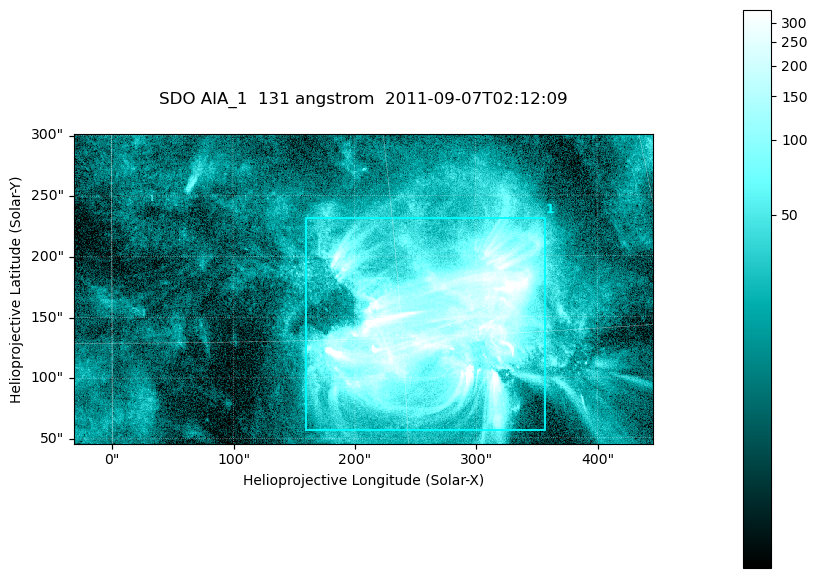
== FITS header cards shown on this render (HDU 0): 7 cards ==
TELESCOP= 'SDO     '           /
INSTRUME= 'AIA_1   '           /
WAVELNTH=                  131 /
WAVEUNIT= 'angstrom'           /
DATE-OBS= '2011-09-07T02:12:09.62' /
CTYPE1  = 'HPLN-TAN'           /
CTYPE2  = 'HPLT-TAN'           /

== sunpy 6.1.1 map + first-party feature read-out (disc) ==
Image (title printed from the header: SDO AIA_1  131 angstrom  2011-09-07T02:12:09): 794 x 424 px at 0.601 arcsec/px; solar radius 952 arcsec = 1585 px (partial field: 4.3% of the solar disc is inside the frame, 100% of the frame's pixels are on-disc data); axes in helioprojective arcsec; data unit not stated in the header (colour bar unlabelled)
Pointing: header CRPIX1/2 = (2043.22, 2045.61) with CRVAL1/2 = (0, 0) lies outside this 794 x 424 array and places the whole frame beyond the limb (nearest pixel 1.29 R_sun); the SolarSoft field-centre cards XCEN/YCEN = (207.1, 173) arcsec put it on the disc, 1747 arcsec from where CRPIX/CRVAL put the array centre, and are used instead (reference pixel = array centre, CRVAL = XCEN/YCEN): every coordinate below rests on XCEN/YCEN
Orientation: roll -0.139 deg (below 1 deg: not rotated)
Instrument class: DISC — disc imager (sunpy class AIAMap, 131 A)
Bright regions (active regions / flare kernels): reference = the on-disc median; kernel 7 px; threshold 5 sigma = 61.6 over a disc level ~15.2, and >= 1.15x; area >= 336 px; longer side >= 5 px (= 3 arcsec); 1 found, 1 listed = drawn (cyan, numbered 1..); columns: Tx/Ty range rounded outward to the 2 arcsec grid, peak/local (2 s.f.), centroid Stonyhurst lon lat
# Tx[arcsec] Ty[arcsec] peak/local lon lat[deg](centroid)
1 158..358 56..232 30 +17 +16